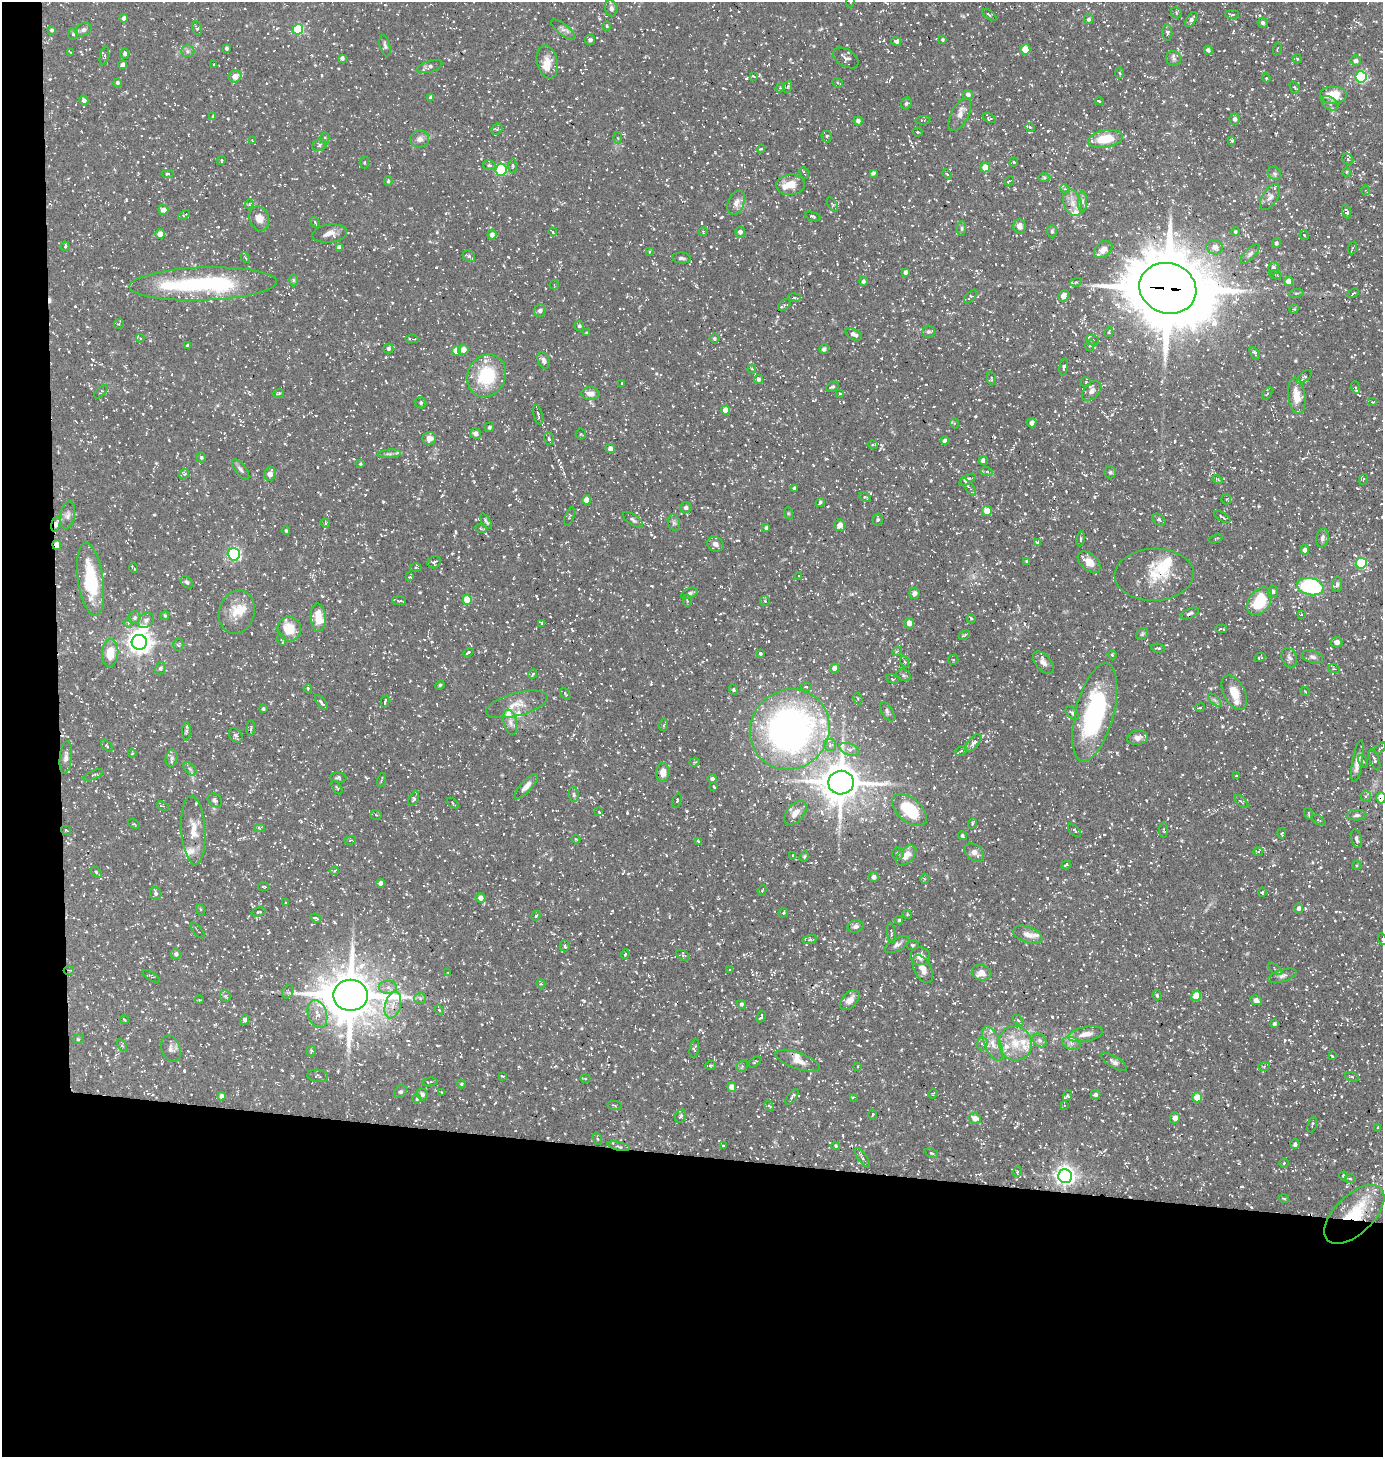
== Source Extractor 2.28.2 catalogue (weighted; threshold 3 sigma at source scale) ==
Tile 7 of 3 x 3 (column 1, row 3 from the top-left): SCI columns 147-1527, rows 1-1455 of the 4388 x 4367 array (HDU 1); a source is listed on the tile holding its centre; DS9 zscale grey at full resolution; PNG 1385 x 1459 px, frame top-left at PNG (2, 2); each listed source drawn as its Kron ellipse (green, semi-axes under 4 px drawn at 4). Shown black and unused: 24% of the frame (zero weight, under 3 of 5 exposures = <1% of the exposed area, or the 3 px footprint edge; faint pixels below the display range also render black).
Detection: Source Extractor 2.28.2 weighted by HDU 2 'WHT'; one run over the whole footprint, this tile lists its part. Background 0.109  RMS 0.0045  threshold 0.0201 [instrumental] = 3 sigma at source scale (4.5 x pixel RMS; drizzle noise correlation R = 1.50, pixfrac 1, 0.05/0.05 arcsec/px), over >= 5 px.
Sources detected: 1081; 1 too faint to see at this stretch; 1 inside a brighter object's white glare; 36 cosmic-ray / hot-pixel residue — neither listed nor drawn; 45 inside a brighter listed object's ellipse — not listed separately; of the other 998, all 500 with FLUX_AUTO >= 0.477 (the completeness limit of this list) listed and drawn (498 fainter detections not listed), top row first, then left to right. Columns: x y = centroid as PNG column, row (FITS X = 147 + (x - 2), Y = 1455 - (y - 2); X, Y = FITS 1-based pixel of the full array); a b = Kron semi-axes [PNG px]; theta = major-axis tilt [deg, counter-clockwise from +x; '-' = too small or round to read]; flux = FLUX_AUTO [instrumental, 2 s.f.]
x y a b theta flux
850 2 6 4 89 0.67
611 8 8 6 -77 1.4
1176 13 6 5 - 0.71
1232 14 7 3 1 0.83
989 15 8 3 -36 0.68
124 18 4 3 - 1.2
1089 19 5 5 - 0.91
1191 20 8 4 57 1.6
1262 23 5 5 - 1.2
607 26 4 4 - 0.53
197 28 7 5 -75 0.77
298 29 5 5 - 34
52 30 4 4 - 0.79
83 30 8 6 27 1.5
563 30 15 5 -40 1.8
1167 33 8 5 -87 0.98
73 34 6 5 - 0.9
590 40 5 5 - 1
942 40 4 4 - 0.59
896 41 5 4 - 1.2
385 46 11 5 -76 1.2
226 48 3 3 - 0.83
1277 49 6 3 71 0.51
1025 50 5 5 - 6.5
1208 50 4 4 - 1.2
187 51 7 6 - 1.2
71 52 4 2 - 0.51
125 54 5 4 - 1.3
104 56 9 4 76 0.87
342 58 4 4 - 1.2
846 58 14 8 -32 2
1173 59 7 7 - 1.5
1297 59 4 4 - 0.62
1356 61 5 5 - 1.3
547 62 16 10 -77 4.8
214 64 3 2 - 0.52
123 65 4 4 - 1.7
430 66 13 5 17 1.6
1120 73 5 3 - 0.53
235 76 6 6 - 4.7
753 76 4 2 - 0.49
1361 77 6 5 - 52
1266 78 5 4 - 0.57
117 83 4 4 - 0.89
837 83 5 4 - 0.59
788 87 6 4 70 0.56
780 88 4 4 - 0.48
1295 88 7 3 -55 0.59
968 95 5 5 - 2.4
1334 95 14 9 0 9.6
431 97 4 4 - 1.8
84 100 5 4 - 1.4
1099 101 4 3 - 0.54
906 103 6 5 - 0.89
1330 103 9 6 -35 1.7
960 114 18 8 62 3.3
213 116 4 4 - 0.51
989 118 7 3 -25 0.6
1235 119 5 5 - 1.6
923 120 8 2 2 0.49
858 121 4 4 - 1.5
1030 127 5 4 - 0.89
497 129 6 5 - 0.77
918 132 5 3 - 0.6
827 136 6 5 - 0.9
325 138 5 4 - 0.66
617 138 5 3 - 0.51
419 139 9 8 - 2.3
1105 139 18 8 10 12
252 140 4 3 - 0.5
1232 140 4 3 - 0.8
319 145 7 5 21 1.2
761 149 4 3 - 0.5
1348 159 6 5 - 0.7
221 160 4 3 - 0.56
364 162 6 4 85 0.65
1014 162 4 4 - 0.48
489 165 6 5 - 0.78
513 166 7 3 88 0.62
985 167 5 4 - 6.1
501 170 6 5 - 39
1346 172 4 4 - 0.48
804 173 6 2 -64 0.56
873 173 4 3 - 1.1
1274 173 7 6 - 1.4
168 174 6 3 1 0.6
947 174 6 3 -46 0.56
1044 177 6 4 -1 0.6
388 181 5 3 - 0.64
1009 181 5 2 - 0.52
791 185 14 10 4 5.6
1065 189 5 4 - 0.7
1366 190 5 3 - 0.6
1270 197 14 7 57 2.6
1082 201 10 4 90 1.4
736 203 13 8 68 3
1072 203 13 9 -72 4.3
249 204 4 4 - 0.54
832 204 8 4 -58 0.7
163 210 5 5 - 3
1347 212 7 4 -73 1.1
184 215 6 3 33 0.49
813 216 8 4 -19 0.84
259 218 12 9 -72 4.6
315 222 5 3 - 0.58
1019 226 7 6 - 2.2
962 228 7 4 85 0.77
1052 231 6 5 - 0.76
553 232 4 3 - 0.53
703 232 4 3 - 0.5
740 232 6 5 - 1.6
1235 232 4 4 - 0.69
160 234 5 5 - 3.2
330 234 17 9 6 3.4
492 235 5 4 - 2.2
1304 235 5 4 - 0.86
1276 243 5 4 - 0.98
65 246 5 3 - 0.62
339 247 4 4 - 2
1215 247 8 7 - 3
1352 248 6 4 70 0.6
1103 249 10 7 42 3
650 252 4 4 - 0.62
1250 254 13 5 45 1.5
469 256 6 5 - 0.88
245 258 6 3 -58 0.54
681 258 9 5 -6 1.2
1273 268 6 5 - 1.5
905 272 4 4 - 1.4
1275 275 6 3 -17 0.64
293 280 6 4 90 0.64
863 281 5 4 - 1.2
1289 281 4 4 - 3.9
1076 282 6 3 17 0.56
203 284 74 16 2 61
554 285 5 4 - 0.48
1168 288 29 25 -19 4000
1296 293 7 3 9 0.62
1353 293 6 3 24 0.49
971 296 8 4 50 0.75
1063 296 6 5 - 3.6
794 298 6 3 -8 0.59
784 305 7 4 41 0.76
1294 309 5 4 - 0.51
540 311 6 5 - 1.8
119 324 5 4 - 0.58
579 326 5 4 - 0.93
928 332 6 6 - 0.84
1109 332 5 4 - 0.85
587 333 4 3 - 0.57
854 334 9 5 -26 2.1
140 338 4 4 - 0.51
412 339 7 2 -6 0.67
714 339 5 5 - 0.78
1092 340 7 5 -20 1.1
187 345 3 3 - 0.63
1090 345 6 4 71 0.88
388 349 5 5 - 1.2
824 349 5 4 - 1.1
463 350 5 5 - 3.8
456 351 5 4 - 11
1255 353 7 4 -61 1
544 360 8 5 -69 1.6
1064 367 8 4 81 0.97
752 369 4 4 - 0.66
487 376 22 19 64 23
1304 377 9 4 42 0.86
991 378 7 4 -76 0.67
758 379 5 4 - 1.2
1086 382 5 4 - 0.54
622 383 4 3 - 0.54
832 387 7 4 27 0.97
1355 387 6 4 -70 0.74
1092 391 11 7 45 2.3
101 392 8 4 44 0.62
278 393 5 3 - 0.55
839 393 4 3 - 0.54
1267 393 7 4 56 0.7
590 394 9 6 -4 2.9
1297 396 18 8 -82 6.9
1372 402 5 4 - 0.78
421 403 6 5 - 1.1
725 410 4 4 - 5.4
538 415 10 3 -77 0.81
954 423 5 3 - 0.48
1032 423 4 4 - 1.9
489 427 5 4 - 0.83
476 433 5 5 - 1.9
581 434 5 5 - 0.57
429 438 7 6 - 2.6
549 439 6 4 -72 1
945 441 4 4 - 1.9
873 445 5 3 - 0.49
610 449 4 4 - 2.2
389 454 12 3 5 1.1
201 457 5 4 - 0.74
983 460 4 4 - 1.9
360 464 3 3 - 0.55
241 469 12 5 -52 1.4
987 472 6 3 -19 0.62
1110 472 6 6 - 0.74
184 474 5 4 - 0.55
270 474 7 5 73 3.3
1218 479 5 3 - 0.53
1363 479 6 3 69 0.54
967 480 9 4 31 1.4
968 486 11 4 -52 1.2
794 488 3 3 - 0.9
865 497 6 4 -30 0.59
1226 499 5 5 - 0.56
586 500 4 4 - 6.4
820 503 5 4 - 0.82
686 508 6 5 - 1.1
987 511 5 5 - 5.7
788 513 6 4 -72 0.6
68 515 14 7 81 2.1
570 516 10 4 69 0.72
1222 517 9 3 -32 0.74
878 519 6 5 - 0.87
633 520 12 5 -35 1.2
1159 520 7 5 -36 0.95
486 521 9 3 -57 0.85
325 523 5 4 - 0.57
674 523 8 6 -74 1.1
56 524 8 4 76 2.4
840 525 6 5 - 4
766 528 4 3 - 0.95
481 529 6 3 -20 0.52
286 531 4 3 - 0.67
1322 538 9 6 78 1.5
1081 539 7 4 80 0.68
1216 539 7 3 27 0.51
1037 542 4 4 - 0.58
715 544 8 7 - 2.1
57 545 5 3 - 4.2
1305 550 5 4 - 1.9
234 554 6 6 - 69
1026 561 4 3 - 0.51
434 562 7 5 33 1.1
1089 562 13 8 -42 5.9
1361 563 5 5 - 29
134 568 5 2 - 0.52
416 568 6 3 1 0.56
1154 575 39 26 2 16
799 576 3 2 - 0.61
410 577 4 3 - 0.59
91 580 37 12 -82 24
187 582 7 5 -50 0.87
1337 584 7 5 86 0.94
1310 587 13 8 -13 53
1273 592 6 5 - 1.1
690 593 8 5 20 1.2
914 593 6 5 - 1.7
467 600 5 4 - 12
687 600 6 4 -79 0.54
399 601 7 2 -4 0.62
765 601 5 4 - 0.51
1260 601 15 10 54 18
237 612 22 17 75 8.6
1189 613 10 4 24 1.3
1301 614 3 3 - 0.56
165 616 4 3 - 0.54
134 618 6 6 - 0.98
318 618 14 7 -87 7.6
971 618 4 3 - 0.63
146 620 9 6 39 1.5
128 623 5 4 - 0.54
542 623 3 2 - 0.53
909 623 5 4 - 3.1
289 629 12 11 - 10
1221 629 6 3 -3 0.8
1142 634 7 5 46 0.81
964 635 6 3 28 0.79
281 639 6 3 -72 0.51
139 642 7 7 - 360
1337 642 6 5 - 2.6
178 645 6 5 - 0.74
1158 648 7 3 -7 0.61
897 651 5 4 - 0.59
468 652 5 3 - 0.79
110 653 14 8 84 7.5
760 653 4 3 - 0.74
1112 655 5 4 - 0.51
1260 657 6 3 27 0.73
1312 657 11 6 -17 1.5
1289 658 10 7 -66 1.5
953 660 5 5 - 0.48
904 661 6 3 -71 0.54
1043 663 13 7 -49 2.5
160 668 6 5 - 0.91
834 668 4 4 - 3
1334 669 6 3 -18 0.53
533 674 5 3 - 0.6
904 675 7 5 -21 1
892 679 6 4 -28 0.62
440 685 5 4 - 0.6
806 687 5 4 - 0.76
308 689 4 3 - 0.75
733 690 5 4 - 0.64
1305 691 5 3 - 0.52
1234 693 19 10 -62 6.6
565 694 7 3 -57 0.56
858 699 5 4 - 0.68
1215 700 8 3 -45 0.87
385 702 6 3 77 0.67
321 703 9 3 -52 1.1
517 704 32 11 15 6.8
1200 708 5 2 - 0.49
263 709 3 3 - 0.67
887 712 11 5 -58 1.3
1095 712 50 19 75 65
1072 713 8 5 -49 1.1
510 722 13 6 -77 2.2
664 725 6 3 70 0.5
251 728 8 3 85 0.72
790 729 41 39 48 180
186 731 9 4 90 0.89
236 735 8 6 -53 1.4
1137 738 10 7 11 2.6
973 743 11 5 50 2
830 745 6 6 - 1.1
107 746 7 3 -47 0.6
1380 748 7 3 42 0.48
849 749 10 6 -20 1.9
961 751 6 3 26 0.57
132 753 4 3 - 0.48
66 757 16 6 84 2.1
172 758 8 6 77 1.4
1375 760 11 5 -71 1.2
1358 761 21 5 80 4.1
1363 761 7 4 -60 0.71
694 762 5 4 - 0.58
190 769 8 4 -45 1
663 772 9 6 84 4.2
93 775 10 3 24 0.76
1236 776 3 3 - 0.49
338 778 8 5 -4 0.87
712 779 5 4 - 0.97
381 780 7 2 74 0.64
841 783 12 12 - 1200
526 786 16 5 47 3
714 786 3 3 - 0.91
337 788 7 3 -56 0.52
574 795 7 5 -85 0.9
1366 796 5 5 - 0.8
1381 798 5 5 - 6.7
414 799 8 4 65 0.93
215 800 8 6 -41 1.3
677 801 7 4 70 0.76
1241 802 8 3 -44 0.79
453 803 6 3 -41 0.56
163 806 6 3 -23 0.53
909 810 20 11 -41 21
599 812 4 3 - 0.63
795 813 14 8 49 4
1308 814 6 2 -75 0.64
376 815 5 5 - 0.73
1356 815 10 5 2 1.2
1319 820 7 3 -26 0.52
134 824 6 4 -30 0.61
972 824 5 3 - 0.6
260 828 5 4 - 0.64
66 830 5 3 - 0.65
193 830 34 12 -86 8
1074 830 8 3 -45 0.59
1164 830 8 3 -90 0.54
1282 833 5 3 - 0.51
962 836 4 3 - 0.7
576 839 4 3 - 0.51
1357 839 9 5 -76 1.5
350 840 6 3 11 0.49
699 841 4 3 - 0.58
1258 852 5 3 - 0.5
898 853 6 6 - 1.1
974 853 11 7 -38 2.8
793 855 4 3 - 0.54
906 855 12 7 45 4.4
804 856 5 4 - 0.56
1066 865 5 3 - 0.61
1357 865 4 4 - 0.5
334 871 4 4 - 0.6
96 872 6 4 -47 0.56
874 877 5 4 - 1.7
924 879 5 3 - 0.57
380 883 4 4 - 1.7
264 887 5 3 - 0.5
762 890 5 4 - 0.53
1262 892 5 4 - 0.63
155 893 6 5 - 1.1
481 898 5 5 - 2.8
286 903 3 2 - 0.49
1298 908 5 4 - 1.5
200 910 6 4 -71 0.68
259 912 7 4 14 0.74
783 913 5 4 - 0.59
907 914 4 4 - 0.51
536 916 5 3 - 0.76
316 918 5 3 - 0.6
899 920 4 4 - 0.59
856 926 8 6 16 1.5
198 931 9 2 -49 0.56
891 933 10 3 -82 0.81
1028 935 15 8 -20 3
1382 939 6 3 -65 0.67
810 940 7 4 9 0.79
897 945 13 6 27 2
912 945 6 4 -2 0.72
565 946 5 5 - 0.82
176 954 5 5 - 1.4
625 954 5 3 - 0.55
683 955 7 4 -29 0.85
920 956 10 8 -13 3.2
923 969 15 8 -62 3.2
1275 969 8 4 -35 0.74
69 970 5 3 - 0.53
730 970 3 3 - 0.48
981 972 10 7 -15 3.4
448 973 3 3 - 0.52
151 976 9 3 -31 0.57
1282 976 14 6 16 1.8
541 984 4 3 - 0.48
388 987 9 6 -1 2.1
288 992 7 5 70 1
350 995 17 15 0 2000
1157 995 5 3 - 0.64
225 996 6 5 - 0.71
1196 996 5 5 - 8.5
420 999 6 5 - 0.86
199 1000 4 3 - 0.51
850 1000 12 7 46 3.3
1256 1000 6 4 -25 1.9
741 1004 4 4 - 0.88
393 1005 13 8 75 4.2
439 1010 5 4 - 0.55
317 1014 14 9 -72 3.8
761 1017 6 3 64 0.7
124 1020 4 3 - 0.61
245 1020 5 4 - 1.5
1018 1020 6 4 -45 0.61
1274 1024 4 3 - 0.92
1086 1034 18 7 11 4.5
78 1039 5 4 - 0.73
1040 1040 8 6 -45 1.6
1015 1043 17 16 - 9.8
1071 1043 10 6 -17 1.9
982 1044 7 5 89 1.1
993 1044 18 8 -67 4.3
122 1045 6 4 -57 0.59
171 1049 14 9 -69 2.2
694 1049 9 4 79 0.77
311 1051 5 4 - 0.69
1332 1056 4 3 - 0.77
798 1061 23 8 -19 4.2
755 1062 7 3 39 0.73
1114 1062 15 6 -32 1.9
711 1065 5 3 - 0.57
742 1066 6 5 - 0.82
858 1066 3 2 - 0.49
1264 1066 6 4 3 0.74
318 1076 10 6 -8 1
503 1076 4 2 - 0.5
1352 1077 7 4 -15 0.79
585 1078 5 3 - 0.53
430 1082 8 3 9 0.61
461 1084 4 4 - 0.49
732 1087 5 4 - 3.5
401 1092 7 5 41 0.92
442 1092 3 2 - 0.54
422 1094 6 5 - 1.3
933 1094 5 4 - 0.5
1096 1095 5 5 - 1.2
221 1096 4 4 - 1.8
1068 1096 6 4 73 0.62
792 1097 9 3 53 0.88
853 1097 4 3 - 0.48
1197 1097 5 5 - 6.9
417 1099 5 4 - 0.58
614 1105 7 3 -9 0.54
1064 1105 4 3 - 0.52
769 1106 5 4 - 0.67
873 1114 5 3 - 0.49
680 1116 7 5 61 1.1
975 1118 6 5 - 4.1
1175 1118 5 5 - 2.6
1312 1124 8 2 74 0.57
1377 1128 3 2 - 0.53
597 1139 6 4 -70 0.61
1295 1144 5 4 - 1.2
619 1146 11 3 -13 1.1
723 1146 3 3 - 0.6
836 1146 4 3 - 0.57
931 1153 6 4 -26 0.66
862 1157 11 4 -55 1.2
1284 1163 4 4 - 0.65
1017 1172 5 3 - 0.57
1065 1176 7 7 - 240
1343 1176 4 3 - 0.69
1350 1179 5 4 - 0.63
1284 1199 5 3 - 0.48
1354 1214 37 19 44 24
Overlapping masked pixels (flux is a lower limit): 12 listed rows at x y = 203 284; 1168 288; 56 524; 57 545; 1095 712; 790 729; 841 783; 1381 798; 69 970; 350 995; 619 1146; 1354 1214
Isophote crosses this tile's border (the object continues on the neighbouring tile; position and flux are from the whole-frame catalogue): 3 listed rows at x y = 850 2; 1381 798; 1382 939